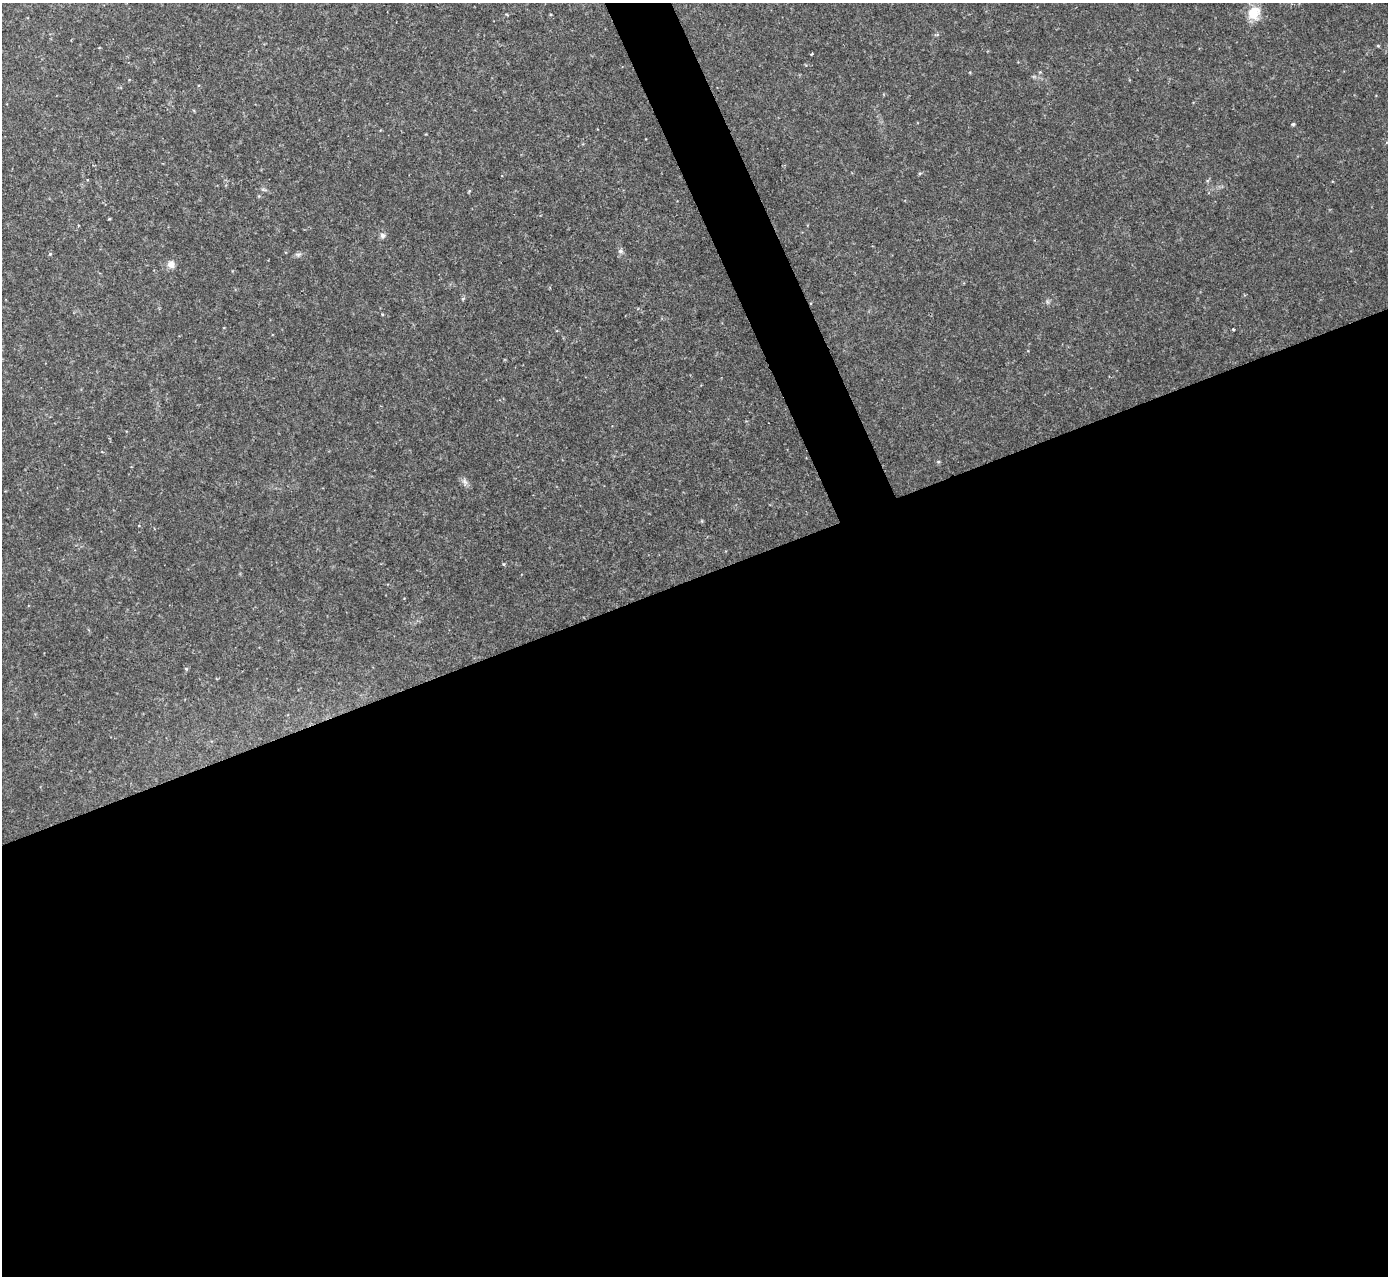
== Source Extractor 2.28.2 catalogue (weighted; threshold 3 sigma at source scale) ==
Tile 15 of 4 x 4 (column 3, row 4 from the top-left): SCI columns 2771-4156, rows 152-1425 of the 5544 x 5529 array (HDU 1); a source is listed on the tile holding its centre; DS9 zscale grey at full resolution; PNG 1390 x 1278 px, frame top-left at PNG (2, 3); no overlay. Shown black and unused: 57% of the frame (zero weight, under 2 of 3 exposures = <1% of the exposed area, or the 3 px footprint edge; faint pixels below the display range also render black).
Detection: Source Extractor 2.28.2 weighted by HDU 2 'WHT'; one run over the whole footprint, this tile lists its part. Background 0.0829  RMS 0.0087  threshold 0.0391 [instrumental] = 3 sigma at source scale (4.5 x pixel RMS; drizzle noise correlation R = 1.50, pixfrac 1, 0.05/0.05 arcsec/px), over >= 5 px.
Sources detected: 13; all 13 listed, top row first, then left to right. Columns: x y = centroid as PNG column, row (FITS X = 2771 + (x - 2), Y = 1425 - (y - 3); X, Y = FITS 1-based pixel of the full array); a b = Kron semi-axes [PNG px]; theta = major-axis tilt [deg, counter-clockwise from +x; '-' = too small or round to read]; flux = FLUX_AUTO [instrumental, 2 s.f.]
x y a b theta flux
1254 13 18 16 66 14
1378 46 5 3 - 0.79
811 54 3 2 - 0.94
1293 124 4 4 - 0.98
109 219 4 3 - 0.75
382 235 7 7 - 2.5
620 251 6 6 - 1.9
50 254 5 3 - 0.77
298 254 7 4 18 1.8
171 264 10 8 -76 4.9
1233 330 3 2 - 0.99
464 481 7 4 -71 2.1
186 669 5 3 - 0.78